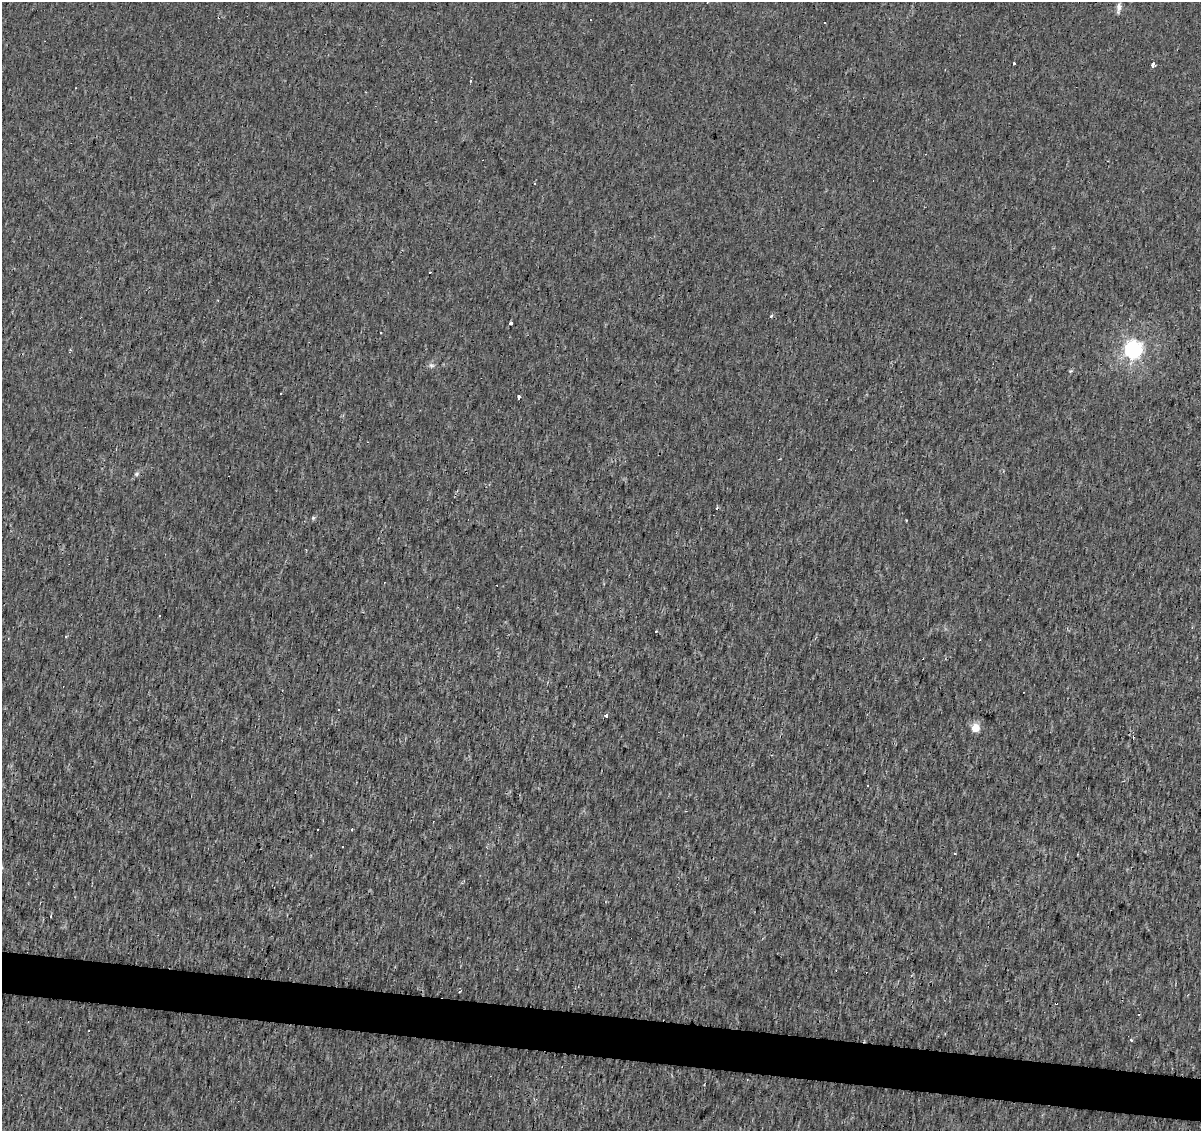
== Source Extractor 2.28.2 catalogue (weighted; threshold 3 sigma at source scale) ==
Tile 6 of 4 x 4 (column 2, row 2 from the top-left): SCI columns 1201-2399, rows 2482-3610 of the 4806 x 5022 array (HDU 1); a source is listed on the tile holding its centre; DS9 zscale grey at full resolution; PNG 1203 x 1133 px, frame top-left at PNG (2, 2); no overlay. Shown black and unused: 4% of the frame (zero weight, under 2 of 3 exposures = <1% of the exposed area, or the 3 px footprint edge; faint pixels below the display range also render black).
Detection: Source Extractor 2.28.2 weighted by HDU 2 'WHT'; one run over the whole footprint, this tile lists its part. Background 0.00165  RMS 0.0033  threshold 0.0148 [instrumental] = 3 sigma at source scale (4.5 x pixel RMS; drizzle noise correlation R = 1.50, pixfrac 1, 0.0396/0.0396 arcsec/px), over >= 5 px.
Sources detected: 43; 20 cosmic-ray / hot-pixel residue — not listed; the other 23 listed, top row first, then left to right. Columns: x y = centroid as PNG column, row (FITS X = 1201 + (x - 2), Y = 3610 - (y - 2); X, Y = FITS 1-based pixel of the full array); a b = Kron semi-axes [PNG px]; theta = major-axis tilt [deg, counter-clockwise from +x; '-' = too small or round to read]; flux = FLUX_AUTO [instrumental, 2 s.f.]
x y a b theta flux
1119 8 14 6 83 1.7
1014 64 3 3 - 3.1
1153 65 4 3 - 3.9
76 88 3 2 - 0.2
430 273 3 3 - 0.86
511 323 3 3 - 1.8
1133 349 7 6 - 130
70 350 4 3 - 0.36
431 365 8 6 -15 0.96
1071 371 5 3 - 0.39
519 397 4 3 - 2.5
136 474 8 6 32 0.79
313 518 6 5 - 0.49
159 616 3 2 - 0.38
656 632 3 3 - 1.4
66 637 3 3 - 1.2
606 716 3 3 - 1.7
975 727 5 5 - 9.6
352 829 3 3 - 1.3
343 847 3 3 - 0.68
955 853 3 3 - 0.41
51 916 3 2 - 0.29
1131 1040 4 4 - 0.4